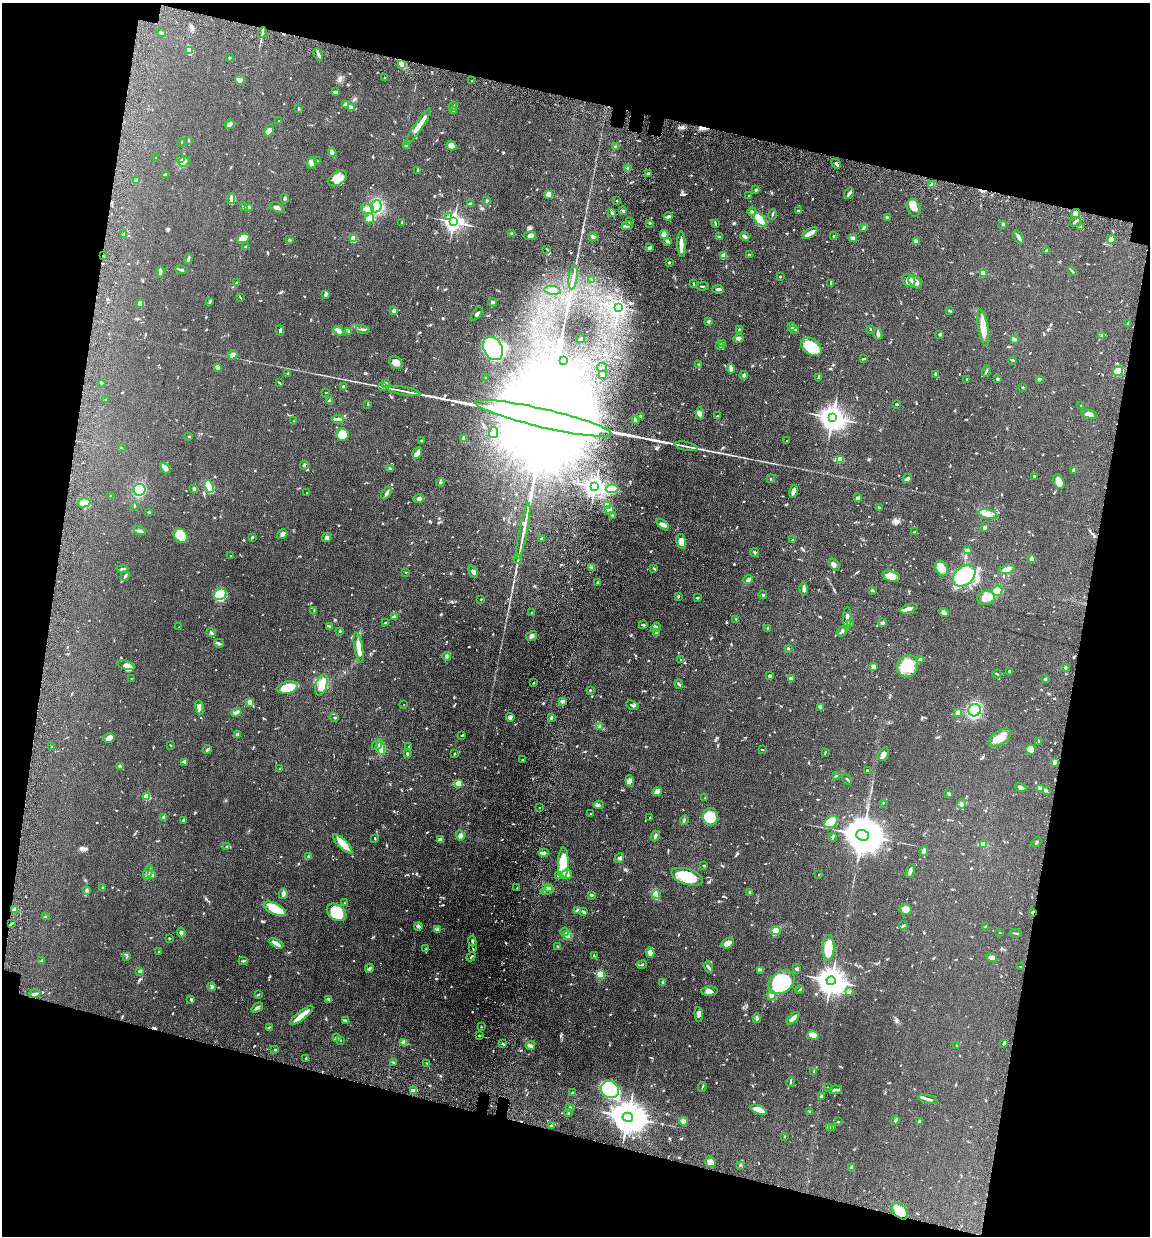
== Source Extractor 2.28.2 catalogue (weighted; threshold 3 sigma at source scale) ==
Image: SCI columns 339-4928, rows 95-5028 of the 5155 x 5142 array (HDU 1 of 3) = the unmasked area's bounding box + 8 px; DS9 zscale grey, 4 x 4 block average (1 PNG px = mean of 4 x 4 image px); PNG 1152 x 1238 px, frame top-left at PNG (2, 3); each listed source drawn as its Kron ellipse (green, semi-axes under 4 px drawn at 4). Shown black and unused: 27% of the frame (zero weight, under 10 of 20 exposures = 8% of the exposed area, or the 3 px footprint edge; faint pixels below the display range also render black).
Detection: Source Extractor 2.28.2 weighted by HDU 2 'WHT'. Background 0.0613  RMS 0.0029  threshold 0.0117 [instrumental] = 3 sigma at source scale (4.09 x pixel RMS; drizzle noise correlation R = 1.36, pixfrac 0.8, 0.05/0.05 arcsec/px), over >= 5 px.
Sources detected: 1145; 1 too faint to see at this stretch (4 x 4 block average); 13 inside a brighter object's white glare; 7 cosmic-ray / hot-pixel residue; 4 long thin detections or spike segments (spike, bleed or trail) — neither listed nor drawn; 17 coinciding with a brighter row at this scale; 72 inside a brighter listed object's ellipse — not listed separately; of the other 1031, all 500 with FLUX_AUTO >= 1.22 (the completeness limit of this list) listed and drawn (531 fainter detections not listed), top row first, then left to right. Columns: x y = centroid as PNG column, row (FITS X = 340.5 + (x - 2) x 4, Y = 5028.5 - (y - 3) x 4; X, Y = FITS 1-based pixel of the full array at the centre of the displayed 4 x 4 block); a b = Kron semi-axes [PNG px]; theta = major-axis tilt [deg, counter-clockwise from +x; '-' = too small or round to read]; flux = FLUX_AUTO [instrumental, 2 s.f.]
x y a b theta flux
262 32 5 2 - 2.8
161 33 5 2 - 2.1
189 51 4 3 - 3.1
318 54 6 2 -60 3.7
229 58 2 2 - 5.7
402 65 3 2 - 2
385 78 2 2 - 1.4
240 80 5 4 - 4.5
472 81 2 2 - 1.9
335 92 4 2 - 4.7
346 104 3 3 - 5.8
453 106 4 2 - 1.4
351 107 3 2 - 1.8
298 108 2 2 - 2.2
454 111 2 2 - 11
279 121 2 2 - 1.3
230 124 5 4 - 4.2
418 126 22 3 56 22
269 130 6 3 64 7.7
189 140 3 2 - 1.5
181 142 2 2 - 1.3
406 146 4 2 - 1.5
451 146 5 5 - 8
615 146 2 2 - 1.3
332 153 5 3 - 3.9
156 158 2 2 - 1.5
180 158 3 2 - 1.5
184 161 6 5 - 7.2
317 161 4 2 - 1.6
312 163 6 5 - 9.6
836 164 5 2 - 3.3
628 168 2 2 - 22
418 170 4 2 - 3
649 174 3 2 - 1.9
165 175 2 2 - 4.1
337 178 10 6 33 19
136 181 2 2 - 20
932 184 3 2 - 2.3
756 190 2 2 - 2.9
849 193 6 2 54 4.1
549 194 2 2 - 23
749 196 2 2 - 1.4
231 198 5 4 - 5.3
285 198 4 2 - 2.7
487 200 3 2 - 2.3
617 201 2 2 - 2.6
471 204 3 2 - 4.7
376 206 6 5 - 93
243 207 3 2 - 1.3
249 207 3 2 - 2.2
277 207 8 3 -27 4.7
914 208 9 6 -71 12
368 209 6 5 - 8.6
622 210 3 2 - 1.8
798 211 2 2 - 3.5
752 212 4 2 - 2
612 213 3 2 - 1.9
1075 213 5 4 - 10
772 214 5 2 - 2.3
448 216 2 2 - 1.3
668 216 4 3 - 3.6
887 217 3 3 - 1.9
369 218 5 4 - 9.8
760 220 8 4 -50 51
402 222 3 2 - 1.3
453 222 3 2 - 800
629 222 2 2 - 1.8
1075 222 5 2 - 6.1
650 223 2 2 - 5.1
715 224 3 2 - 1.4
1003 224 3 2 - 2.2
627 225 6 3 22 3.3
1081 227 4 2 - 2
863 228 4 2 - 1.9
511 233 2 2 - 1.5
810 233 8 3 30 15
124 234 2 2 - 13
664 234 4 4 - 6.8
530 236 6 4 5 6.7
745 236 4 2 - 4.4
833 236 2 2 - 4.3
593 237 5 3 - 6.3
720 237 3 2 - 1.7
1018 237 8 2 -56 7.5
243 238 6 4 16 7.7
853 238 4 3 - 3.4
354 239 2 2 - 59
1111 239 4 3 - 14
289 240 3 2 - 1.4
667 241 3 3 - 2.5
916 241 3 2 - 2.2
681 244 13 3 -87 14
246 246 2 2 - 2.6
650 248 3 2 - 3.7
547 249 4 2 - 1.4
1046 250 3 2 - 2
750 255 3 2 - 4.3
103 256 2 2 - 1.2
724 256 2 2 - 42
188 259 5 2 - 4.8
669 262 2 2 - 2.3
181 270 6 2 -10 4.1
1072 271 4 2 - 1.4
160 272 6 3 85 3.6
983 273 2 2 - 66
573 277 12 2 81 5.6
780 277 2 2 - 5.4
591 280 2 2 - 1.6
909 280 7 6 - 14
915 282 7 5 -42 12
237 283 3 2 - 3.1
831 283 2 2 - 2.6
694 284 3 2 - 1.3
703 286 6 2 3 1.8
718 289 5 3 - 3.6
553 290 8 3 -8 6.2
325 295 4 2 - 3.1
240 297 4 2 - 1.7
210 302 4 2 - 1.7
492 302 4 2 - 2.3
140 303 4 3 - 4.8
619 307 2 2 - 450
394 311 3 3 - 4.9
950 311 3 2 - 1.4
477 313 8 3 53 4.8
708 322 3 3 - 2
1128 323 4 2 - 2.1
792 326 3 3 - 4.3
983 328 18 5 -80 20
363 329 7 2 -13 3
794 329 4 2 - 2.7
870 329 2 2 - 1.8
280 330 5 2 - 2.7
739 330 4 2 - 1.6
338 331 5 3 - 15
349 331 3 2 - 2.8
878 334 6 3 -77 4.2
940 334 2 2 - 9.5
1102 335 3 2 - 2.4
738 338 5 3 - 4.1
581 339 3 2 - 2.3
1014 339 3 2 - 1.7
722 343 2 2 - 2.2
720 346 4 2 - 1.5
811 347 11 8 -36 37
493 348 12 9 -62 270
233 355 5 3 - 7.2
864 359 3 2 - 2
564 360 2 2 - 2.1
1013 360 2 2 - 1.9
396 362 7 5 -45 11
699 365 3 2 - 2
217 367 3 3 - 5
602 368 5 2 - 1.6
731 369 5 2 - 6.2
986 371 6 2 70 2.4
1118 371 5 4 - 39
288 373 3 2 - 2.2
936 374 3 2 - 2
603 375 2 2 - 15
744 375 4 3 - 3.7
819 377 4 2 - 4.2
486 378 2 2 - 4.2
967 379 2 2 - 2.4
997 379 3 3 - 2.4
1039 379 3 2 - 3
101 383 2 2 - 2.6
280 383 3 2 - 1.5
385 383 2 2 - 13
343 386 2 2 - 4
382 387 2 2 - 1.4
1023 387 2 2 - 2.2
404 391 16 2 -11 7.3
326 393 2 2 - 2.1
105 400 2 2 - 3.5
329 401 2 2 - 25
368 404 4 2 - 1.4
897 404 3 2 - 2
1081 405 2 2 - 2.2
700 414 6 3 -86 5.4
1089 414 8 3 -12 8.2
640 416 2 2 - 6.9
717 416 3 2 - 1.4
544 418 70 9 -13 270000
832 418 4 3 - 2000
338 419 6 2 0 2.6
635 420 3 2 - 3.2
294 421 2 2 - 1.4
494 433 5 3 - 6.2
342 435 6 6 - 29
189 437 2 2 - 2.1
463 439 4 2 - 7.6
421 440 2 2 - 1.6
787 441 2 2 - 1.3
686 446 12 2 -11 5.6
121 447 2 2 - 1.3
417 453 6 4 60 5.8
840 459 2 2 - 68
304 465 4 2 - 2.2
165 468 6 4 -45 6.1
390 468 3 2 - 1.3
1074 470 4 2 - 6.8
1034 476 2 2 - 1.4
770 479 2 2 - 1.3
907 479 5 2 - 5.7
440 482 4 2 - 1.9
1059 482 7 5 -64 14
209 487 6 3 -68 72
595 487 3 2 - 1200
194 489 2 2 - 3.9
612 489 6 2 2 54
140 490 6 6 - 46
793 491 6 3 75 5.4
307 493 2 2 - 1.3
386 493 7 3 57 3.6
110 496 3 2 - 1.3
419 498 5 4 - 4
858 498 3 2 - 6.2
84 503 6 4 15 7.4
135 506 3 2 - 1.5
607 506 2 2 - 66
879 508 3 2 - 1.6
609 510 2 2 - 25
149 512 3 2 - 2.5
988 514 9 4 -16 9.1
612 515 3 2 - 1.8
663 525 7 3 -39 5.9
985 528 2 2 - 3.9
140 531 6 2 -20 4.3
523 531 28 2 79 15
914 532 3 2 - 1.4
282 534 5 3 - 4.8
181 535 8 6 -48 37
252 537 3 2 - 1.9
327 537 5 4 - 6.2
542 538 4 2 - 1.7
792 540 2 2 - 1.5
681 541 7 4 -75 13
968 549 3 2 - 1.6
754 552 4 3 - 2.3
231 555 2 2 - 1.3
518 559 4 2 - 1.8
1031 559 2 2 - 29
834 565 7 4 -47 5.4
592 568 2 2 - 4
654 568 4 2 - 1.4
942 568 8 6 -66 13
123 569 6 2 4 3.1
1006 569 8 3 16 12
406 572 2 2 - 2.2
473 572 6 3 -64 4.4
125 576 5 2 - 2.3
891 576 9 5 -18 19
964 576 13 9 43 120
748 580 5 4 - 4.1
598 583 2 2 - 8.8
804 589 6 2 89 4.8
872 590 3 2 - 2
997 591 5 5 - 12
220 594 6 5 - 78
763 595 4 2 - 1.3
678 596 3 2 - 3
697 598 2 2 - 1.9
986 598 9 7 8 14
481 599 2 2 - 1.3
909 609 9 4 18 6.5
314 610 4 2 - 1.3
531 613 4 2 - 1.8
944 613 5 3 - 3.4
394 617 3 3 - 5.7
847 617 10 2 88 7.2
736 619 2 2 - 1.3
385 622 4 2 - 1.6
850 623 3 2 - 1.5
882 623 2 2 - 20
643 625 4 2 - 2.3
329 626 3 2 - 1.8
179 627 2 2 - 1.9
656 627 5 3 - 5.6
768 628 2 2 - 1.3
340 631 3 2 - 1.7
842 632 5 2 - 2.9
211 633 5 2 - 3.8
656 633 4 2 - 4.6
532 636 6 2 31 3.4
219 643 5 3 - 2.6
359 648 15 3 -80 16
788 648 3 2 - 1.8
447 656 4 2 - 2.5
681 660 2 2 - 3.4
921 660 3 2 - 9.2
126 665 9 4 -15 11
908 666 11 10 - 44
874 667 3 3 - 5.7
1065 667 3 2 - 3.5
1009 672 3 2 - 1.8
997 674 4 2 - 1.5
769 676 4 2 - 2.4
791 678 3 3 - 2.2
131 679 2 2 - 1.4
1045 679 2 2 - 1.8
533 683 2 2 - 1.4
679 684 5 2 - 3.4
321 685 11 5 74 19
287 688 10 6 14 39
590 690 2 2 - 1.6
562 701 3 3 - 3.5
249 702 2 2 - 29
404 704 2 2 - 1.3
632 705 7 2 -26 2.3
820 707 4 2 - 7.7
199 708 7 3 -79 4
975 710 6 6 - 84
236 712 5 2 - 4.7
958 712 2 2 - 7.5
334 717 4 2 - 1.3
510 717 4 3 - 5.1
551 718 4 3 - 2.2
600 726 3 2 - 1.8
237 735 3 2 - 3.8
462 735 3 2 - 1.6
109 738 6 5 - 7.9
1000 738 12 7 38 19
1039 741 4 2 - 2
170 745 2 2 - 1.3
377 745 6 3 48 4.4
52 747 2 2 - 1.7
408 747 2 2 - 1.4
381 748 6 4 -81 25
762 749 3 2 - 1.8
207 750 5 2 - 2.4
1031 750 5 5 - 19
825 752 4 2 - 1.6
407 754 4 2 - 2
454 754 3 2 - 1.3
883 754 7 5 69 6.3
523 760 3 2 - 1.3
185 762 3 2 - 1.5
1054 762 4 3 - 4.4
120 767 3 2 - 6.2
280 769 3 2 - 1.6
867 770 2 2 - 2.3
836 776 2 2 - 1.6
847 779 6 2 -47 2.1
630 781 6 4 -84 4.7
458 783 2 2 - 54
1021 787 6 2 -15 2.9
1041 789 3 3 - 3
1046 791 3 2 - 1.5
657 792 5 4 - 11
949 793 3 2 - 3.6
147 797 2 2 - 82
705 798 2 2 - 3.9
883 803 2 2 - 1.8
961 804 4 2 - 2.2
599 805 5 2 - 2.6
540 807 2 2 - 1.4
591 814 2 2 - 1.6
164 817 2 2 - 19
710 817 9 7 -87 38
650 818 2 2 - 1.3
684 820 4 2 - 1.8
184 821 3 2 - 2.2
831 822 7 5 37 61
863 835 6 5 - 7100
460 836 5 3 - 3.8
655 836 5 2 - 4.9
833 837 4 2 - 2.6
375 838 3 2 - 1.9
441 839 4 3 - 6.5
1036 842 6 2 53 2.3
343 844 13 4 -46 20
984 844 2 2 - 47
227 847 3 2 - 2.3
924 851 4 2 - 9.5
543 853 5 3 - 4.7
309 856 3 2 - 2.4
619 858 5 3 - 3
563 863 15 5 89 50
704 865 2 2 - 1.3
910 871 7 3 73 5.7
148 872 8 4 72 6.1
152 874 3 2 - 2.5
567 874 5 5 - 11
819 874 2 2 - 1.3
559 876 3 2 - 3.2
687 877 16 7 -18 63
548 887 3 2 - 3.9
102 888 3 2 - 1.7
517 888 2 2 - 1.5
547 890 6 2 15 4.1
86 891 2 2 - 8.1
749 893 3 2 - 2.2
283 894 5 2 - 6.2
591 895 3 2 - 3.1
656 895 4 3 - 3.2
344 903 2 2 - 1.4
275 909 12 5 -27 40
905 909 6 5 - 7.6
14 910 2 2 - 37
577 911 2 2 - 20
337 912 10 7 -34 46
584 912 3 2 - 2.1
1033 912 2 2 - 3.5
45 916 3 2 - 1.7
12 923 3 2 - 1.3
418 926 4 2 - 3.9
903 926 4 2 - 1.6
986 926 3 2 - 2
437 929 4 2 - 2.1
776 931 4 3 - 30
564 932 4 2 - 2
1000 932 2 2 - 1.3
181 933 5 3 - 4.4
1016 933 6 2 -8 1.6
568 936 4 4 - 21
169 938 2 2 - 5
472 941 5 2 - 2.6
276 943 8 3 -28 7.2
728 943 6 5 - 8.7
558 946 3 2 - 1.4
828 948 13 6 88 31
426 949 3 2 - 1.6
473 949 3 2 - 1.3
159 952 2 2 - 1.8
650 953 5 3 - 10
594 955 4 2 - 1.7
127 957 3 2 - 1.2
471 957 5 2 - 1.4
992 957 5 3 - 12
42 961 3 2 - 4.3
243 961 4 2 - 1.6
642 965 5 2 - 1.7
708 967 6 2 -57 3
1021 967 3 2 - 1.4
369 968 4 2 - 2.5
797 969 3 2 - 4.5
760 970 3 2 - 1.5
140 971 3 2 - 2.4
600 974 2 2 - 120
831 981 4 4 - 2400
781 982 15 10 35 160
663 983 3 2 - 1.2
212 987 4 2 - 2.2
800 990 4 2 - 1.8
709 991 8 4 4 7.2
850 991 3 2 - 1.5
35 994 6 2 14 3.8
258 994 2 2 - 1.4
772 995 4 4 - 7.1
191 999 3 2 - 3
328 999 4 2 - 3.1
257 1008 6 2 36 5.3
699 1014 7 4 -85 5.2
302 1015 14 3 38 24
757 1018 4 3 - 2.5
793 1018 8 2 45 10
346 1021 4 2 - 1.4
269 1027 3 2 - 1.2
481 1027 2 2 - 1.4
813 1035 6 4 -18 18
479 1036 3 2 - 1.4
337 1038 3 2 - 2.3
340 1040 2 2 - 2.5
404 1043 2 2 - 56
1004 1043 3 2 - 2.9
503 1044 4 2 - 1.9
957 1045 2 2 - 1.5
530 1046 5 2 - 2.7
275 1049 2 2 - 1.5
306 1058 3 2 - 1.4
393 1063 3 2 - 2.9
426 1063 2 2 - 1.2
814 1071 4 2 - 2.1
791 1082 4 2 - 1.6
702 1087 4 2 - 1.6
828 1087 2 2 - 1.2
610 1089 9 8 - 150
835 1090 7 2 6 2.8
414 1091 4 2 - 3
573 1093 3 2 - 2
821 1096 3 2 - 2.1
928 1099 10 2 -16 6
570 1108 3 2 - 1.4
758 1110 9 3 -19 22
810 1111 3 2 - 1.5
569 1113 2 2 - 1.7
628 1117 5 4 - 4800
895 1120 5 2 - 3.5
683 1121 4 3 - 7.1
838 1122 2 2 - 2.1
919 1122 3 2 - 4.4
552 1126 3 2 - 2.3
830 1127 3 2 - 1.5
832 1127 3 2 - 1.5
784 1137 2 2 - 1.3
710 1162 6 5 - 8.9
740 1165 2 2 - 1.3
852 1168 2 2 - 23
900 1211 10 6 -44 14
Overlapping masked pixels (flux is a lower limit): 2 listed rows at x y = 103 256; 1033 912
Diffuse or blended objects may show on this block-average render without a row.